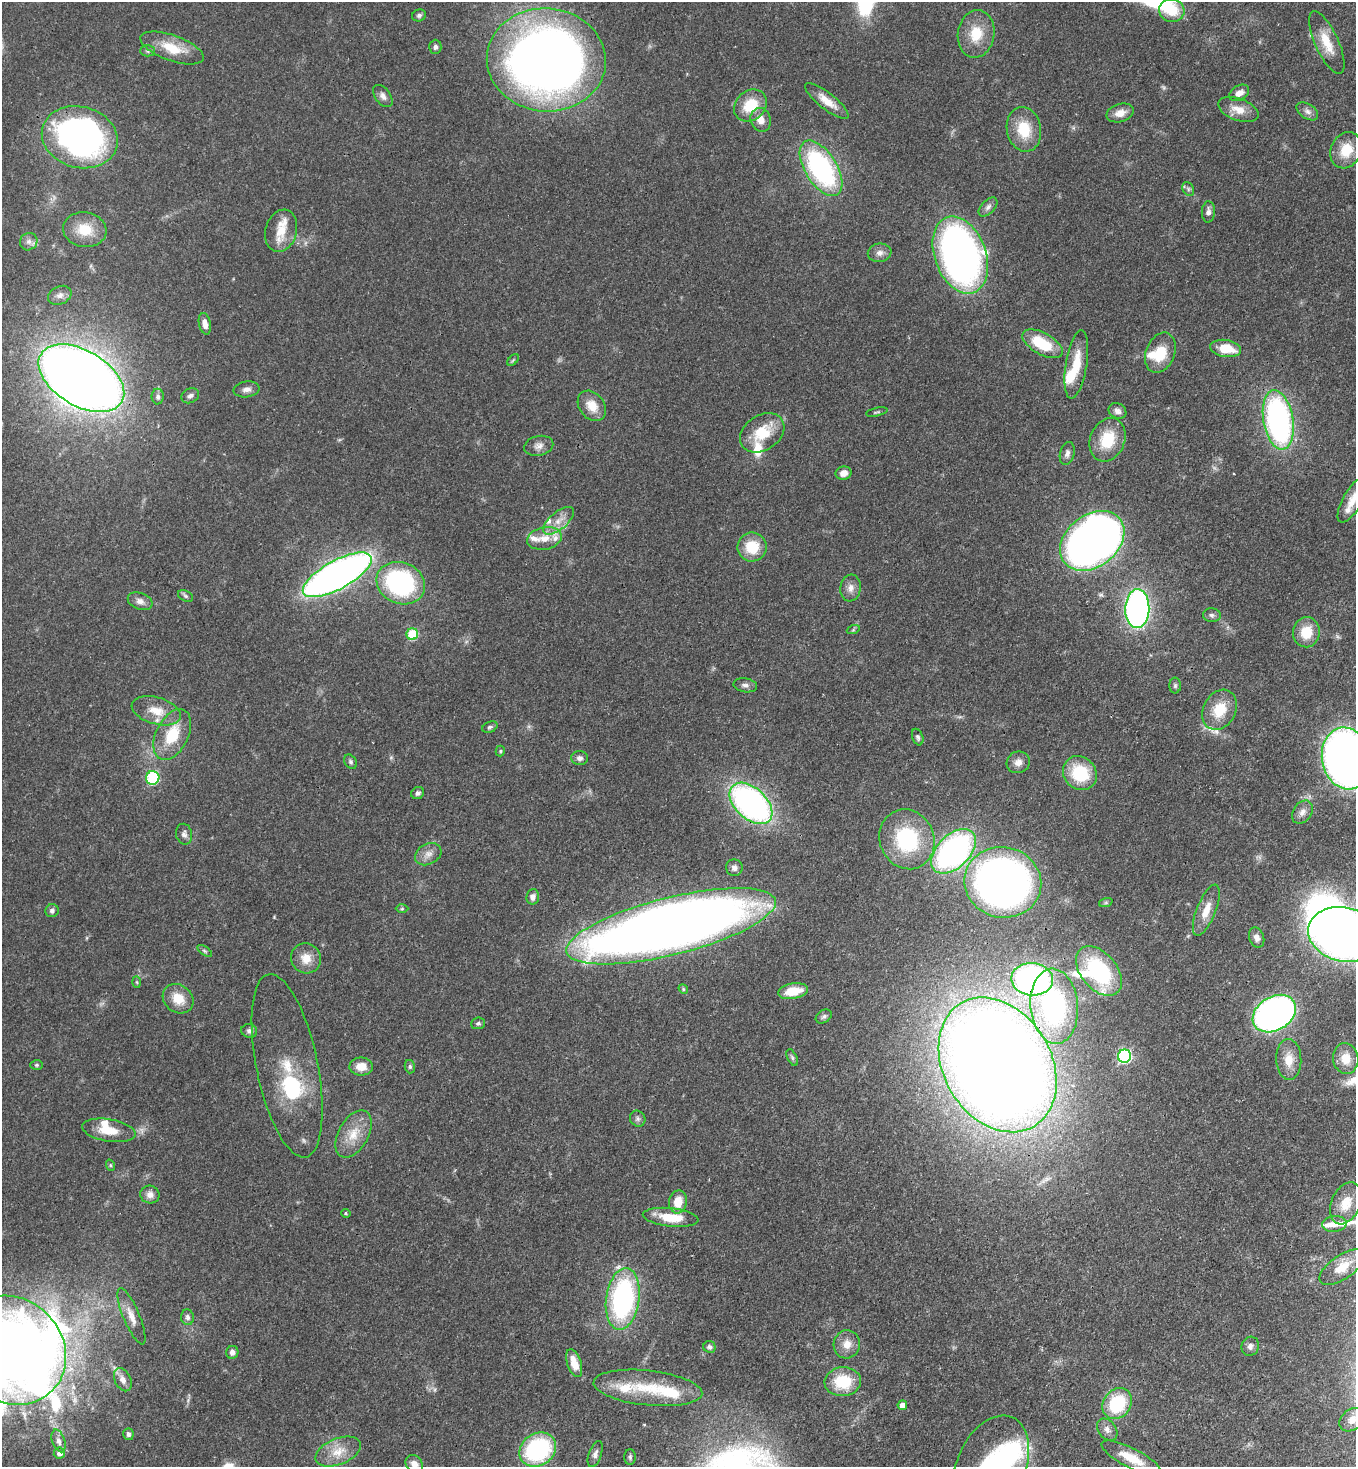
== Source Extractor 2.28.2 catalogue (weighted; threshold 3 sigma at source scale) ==
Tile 6 of 4 x 4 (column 2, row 2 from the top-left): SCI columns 1579-2932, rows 2991-4455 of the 6003 x 5981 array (HDU 1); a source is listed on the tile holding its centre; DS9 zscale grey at full resolution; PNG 1358 x 1469 px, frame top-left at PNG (2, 2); each listed source drawn as its Kron ellipse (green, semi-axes under 4 px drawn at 4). Shown black and unused: <1% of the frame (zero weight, under 3 of 4 exposures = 7% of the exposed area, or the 3 px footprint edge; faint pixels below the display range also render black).
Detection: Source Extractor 2.28.2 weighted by HDU 2 'WHT'; one run over the whole footprint, this tile lists its part. Background 0.0852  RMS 0.0039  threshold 0.0175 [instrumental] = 3 sigma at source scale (4.5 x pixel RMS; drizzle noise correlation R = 1.50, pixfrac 1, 0.05/0.05 arcsec/px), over >= 5 px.
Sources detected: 177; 2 too faint to see at this stretch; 8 inside a brighter object's white glare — neither listed nor drawn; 14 inside a brighter listed object's ellipse — not listed separately; the other 153 listed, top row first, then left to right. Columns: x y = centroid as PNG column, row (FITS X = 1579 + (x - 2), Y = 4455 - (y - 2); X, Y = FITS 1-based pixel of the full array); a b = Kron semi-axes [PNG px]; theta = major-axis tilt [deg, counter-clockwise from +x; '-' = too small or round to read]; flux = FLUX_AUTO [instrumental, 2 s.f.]
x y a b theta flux
1172 10 13 11 -17 11
419 15 7 6 - 1
976 34 24 18 82 11
1327 42 34 11 -65 8.9
435 47 7 6 - 1.1
172 48 33 13 -20 11
148 51 7 5 0 0.86
546 60 60 51 -5 400
1239 93 10 7 30 3
383 96 12 7 -54 2
827 101 27 8 -38 5.6
750 105 18 14 41 12
1238 109 21 11 -20 5.2
1307 111 12 7 -34 1.9
1120 113 14 9 17 3.9
761 120 12 10 -71 3.9
1024 129 22 17 -79 12
80 137 38 30 -15 160
1346 150 19 15 66 9.7
821 168 31 16 -58 67
1188 189 7 5 -61 0.84
988 207 11 6 46 1.6
1208 212 10 6 87 1.8
85 230 22 17 -9 9.9
281 231 21 15 74 8.3
29 242 9 8 - 2
880 253 12 9 9 2.2
960 255 40 25 -70 180
60 295 12 9 24 2.3
205 324 11 6 -79 2.7
1042 344 22 10 -29 16
1226 348 15 8 -9 9.7
1160 353 21 14 68 11
513 360 7 4 45 0.57
1076 364 34 10 81 11
81 378 47 27 -31 590
247 389 13 8 8 2.1
190 396 9 7 28 1.3
158 397 8 6 -89 1.2
592 406 17 12 -52 6.4
1117 411 9 7 -31 1.7
877 412 11 3 12 0.64
1278 420 30 15 -81 110
762 433 24 17 34 13
1107 440 22 17 68 14
539 446 15 10 12 2.5
1067 453 12 7 76 1.7
844 473 8 6 13 2.8
1353 500 26 9 60 5.3
559 521 18 8 41 4.7
544 538 17 11 11 5.1
1092 541 35 26 38 370
752 547 14 14 - 11
337 575 38 14 29 250
401 583 25 20 -23 66
850 588 13 10 82 2.8
186 596 8 5 -28 0.85
140 601 12 8 -20 2.3
1137 609 19 12 88 140
1212 615 9 7 -6 1.2
853 630 6 4 19 0.48
1306 632 15 13 83 8.7
412 634 6 5 - 20
745 685 12 7 -9 1.6
1175 686 8 6 90 0.88
1220 710 21 16 62 11
156 711 25 13 -16 7.7
490 727 8 5 23 0.87
172 735 27 16 64 14
918 737 8 5 -70 0.91
500 751 5 4 - 0.55
580 758 8 7 - 1.5
1346 758 31 24 -79 310
351 762 7 5 -58 0.85
1018 762 12 10 26 2.8
1080 773 18 16 -45 19
153 778 7 6 - 37
418 793 7 6 - 1.1
751 803 25 15 -43 130
1302 812 13 9 53 2.5
184 834 10 8 -79 1.6
907 839 30 27 -67 37
953 851 27 16 45 110
428 854 14 10 28 3.1
734 868 8 8 - 1.6
1003 882 38 35 -13 210
533 897 8 6 86 2
1106 902 7 4 19 0.7
402 909 6 4 1 0.57
1206 910 27 9 68 6.3
52 911 7 6 - 1.2
671 926 108 28 14 710
1344 934 36 27 -12 350
1257 938 10 7 -71 1.9
205 951 8 4 -35 0.68
306 958 15 14 - 5.6
1099 971 29 18 -50 39
1032 979 21 16 -4 120
137 982 6 4 -88 0.53
683 989 5 4 - 0.53
793 991 15 7 9 9.2
178 999 16 13 -38 7.1
1054 1006 37 23 -85 65
1274 1014 23 17 31 200
824 1016 8 6 32 1.1
478 1023 7 6 - 1.1
249 1031 8 7 - 1.3
1125 1056 7 6 - 64
792 1058 9 5 -64 0.76
1346 1059 15 12 -81 6.2
1289 1060 20 12 -87 6.1
37 1065 6 5 - 0.62
998 1065 71 54 -59 1100
287 1066 93 30 -78 25
361 1066 11 9 1 4.9
410 1067 7 5 -76 0.77
638 1119 8 7 - 1.2
109 1130 27 11 -9 8.2
354 1134 26 15 61 8.8
110 1165 6 3 -71 0.48
150 1195 9 9 - 2.3
678 1202 11 9 79 6.8
1346 1203 22 14 66 6.8
346 1213 5 4 - 0.51
671 1217 28 9 -6 11
1334 1224 12 8 5 2.4
1342 1267 26 12 35 7.4
623 1299 31 16 82 74
131 1316 30 8 -67 4.8
188 1317 8 6 -84 1.4
847 1344 14 13 - 4.5
1250 1346 10 8 67 1.8
709 1347 6 6 - 1.2
11 1350 58 51 -44 750
232 1352 6 6 - 1.8
574 1363 14 7 -71 6.4
123 1380 12 8 -64 2.5
843 1382 18 14 5 16
648 1388 54 17 -6 19
1117 1404 16 13 53 24
902 1405 5 5 - 3
1352 1420 14 10 38 2.9
1107 1430 12 9 -52 2.3
128 1434 6 5 - 0.97
59 1441 12 6 -72 1.9
538 1449 19 16 34 46
338 1452 24 13 22 7.4
59 1453 5 5 - 2.2
595 1454 13 6 71 1.7
630 1457 8 6 -89 0.86
1131 1458 33 10 -27 9.2
414 1464 10 8 -52 2.4
991 1466 53 34 66 51
Overlapping masked pixels (flux is a lower limit): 5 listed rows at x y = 546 60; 751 803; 671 926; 1032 979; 998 1065
Isophote crosses this tile's border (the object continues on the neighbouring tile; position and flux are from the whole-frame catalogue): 6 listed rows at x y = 1353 500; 1346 758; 1344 934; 11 1350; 414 1464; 991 1466